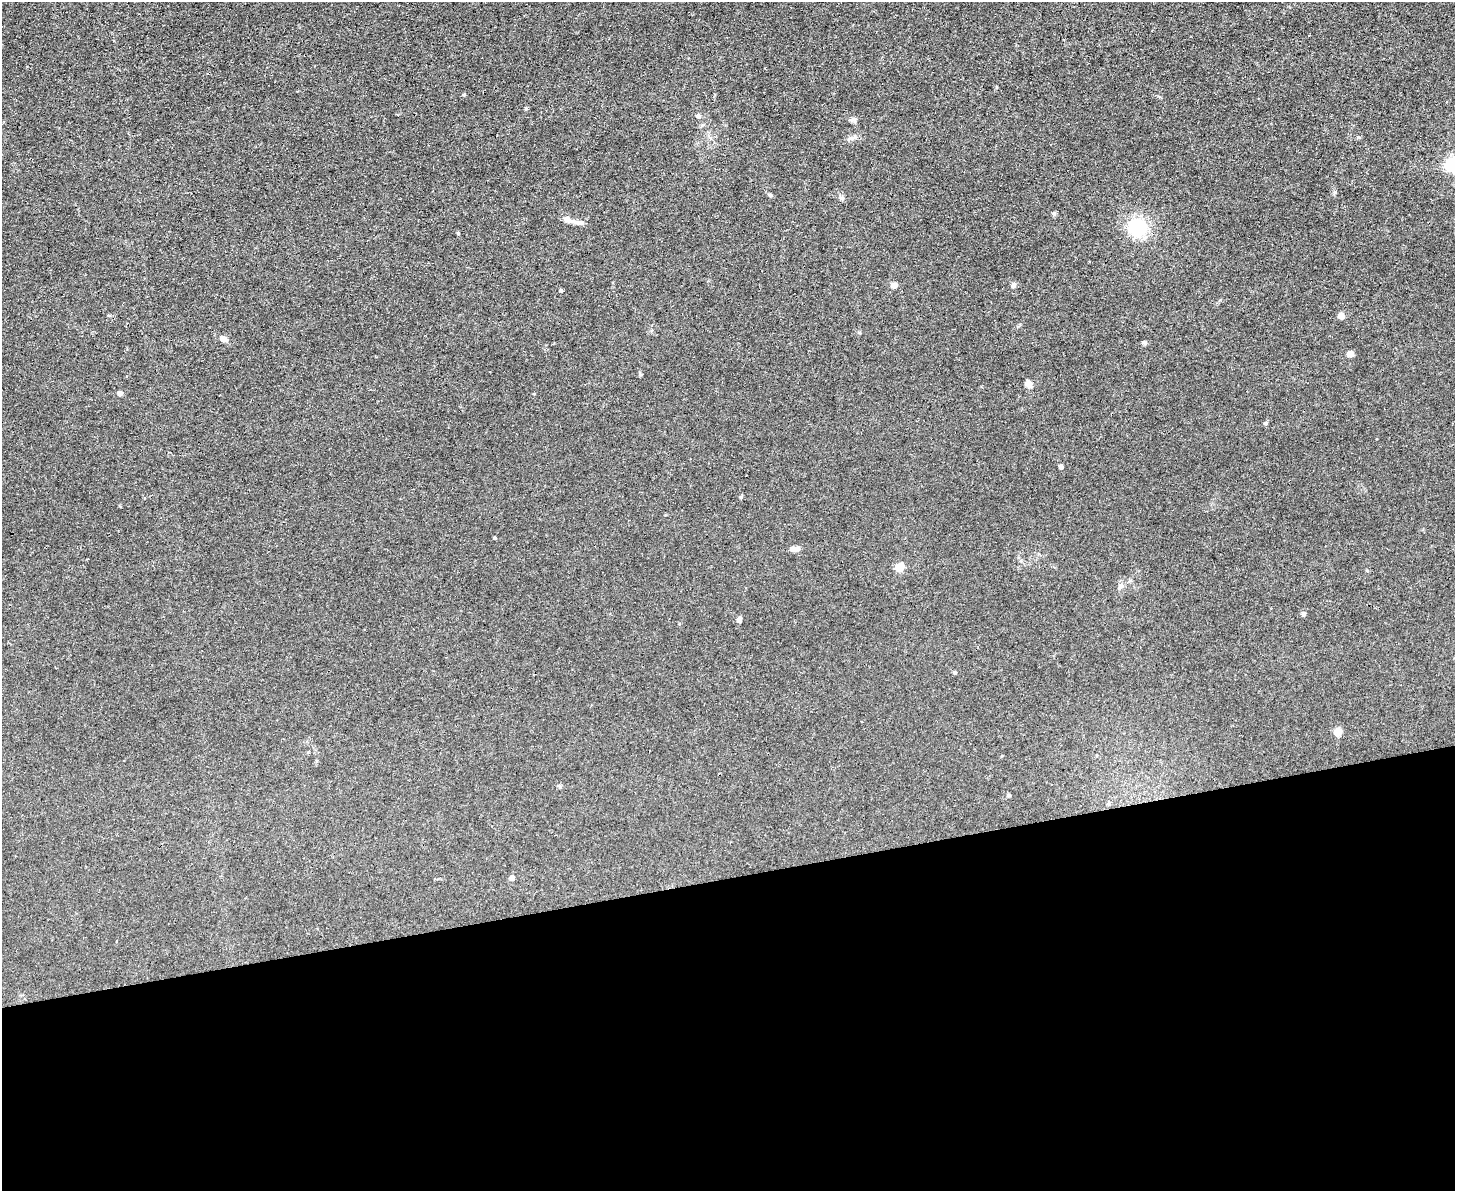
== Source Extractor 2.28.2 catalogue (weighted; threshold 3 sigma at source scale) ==
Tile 11 of 3 x 4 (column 2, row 4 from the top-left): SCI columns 1584-3036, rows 1-1189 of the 4732 x 4757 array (HDU 1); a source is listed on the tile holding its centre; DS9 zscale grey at full resolution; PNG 1457 x 1193 px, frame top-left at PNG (2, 2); no overlay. Shown black and unused: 26% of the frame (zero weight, under 3 of 4 exposures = <1% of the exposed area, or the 3 px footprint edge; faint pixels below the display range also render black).
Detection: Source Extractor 2.28.2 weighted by HDU 2 'WHT'; one run over the whole footprint, this tile lists its part. Background 0.0426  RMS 0.0052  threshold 0.0232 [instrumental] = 3 sigma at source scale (4.5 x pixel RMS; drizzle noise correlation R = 1.50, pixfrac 1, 0.05/0.05 arcsec/px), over >= 5 px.
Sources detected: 33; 1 cosmic-ray / hot-pixel residue — not listed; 1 inside a brighter listed object's ellipse — not listed separately; the other 31 listed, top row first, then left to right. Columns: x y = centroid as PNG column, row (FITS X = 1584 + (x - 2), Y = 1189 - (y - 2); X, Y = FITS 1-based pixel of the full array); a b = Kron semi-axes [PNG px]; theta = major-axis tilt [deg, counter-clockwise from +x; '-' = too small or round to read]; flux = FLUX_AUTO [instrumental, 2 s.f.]
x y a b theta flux
698 116 5 5 - 1.1
853 119 9 4 0 1.2
853 137 10 3 50 1.1
1453 165 7 6 - 110
770 195 5 5 - 0.68
842 198 6 5 - 0.95
1054 214 6 5 - 0.78
567 219 14 6 -19 3.8
1137 227 24 23 - 22
458 233 4 3 - 0.47
894 285 7 6 - 2.5
1014 285 7 6 - 1.1
561 290 4 4 - 0.6
1341 316 5 5 - 6
223 339 9 6 -33 2.6
1350 354 5 4 - 7
1028 384 9 7 -57 2.6
120 393 4 4 - 2.7
1266 423 5 4 - 0.97
1061 467 4 4 - 2.2
741 497 5 4 - 0.58
495 538 3 3 - 0.65
795 549 11 5 2 2.7
900 568 5 5 - 19
1120 586 8 6 46 1.6
1304 614 5 5 - 1.6
739 619 6 5 - 1.8
955 672 4 4 - 0.83
1338 732 5 5 - 14
1009 795 5 5 - 0.67
512 878 5 4 - 2.7
Isophote crosses this tile's border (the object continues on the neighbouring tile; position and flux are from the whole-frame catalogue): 1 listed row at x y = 1453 165
Unlisted compact peaks at least as high as the median listed source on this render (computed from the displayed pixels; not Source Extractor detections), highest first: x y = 1143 342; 1335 192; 464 95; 526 108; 640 374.